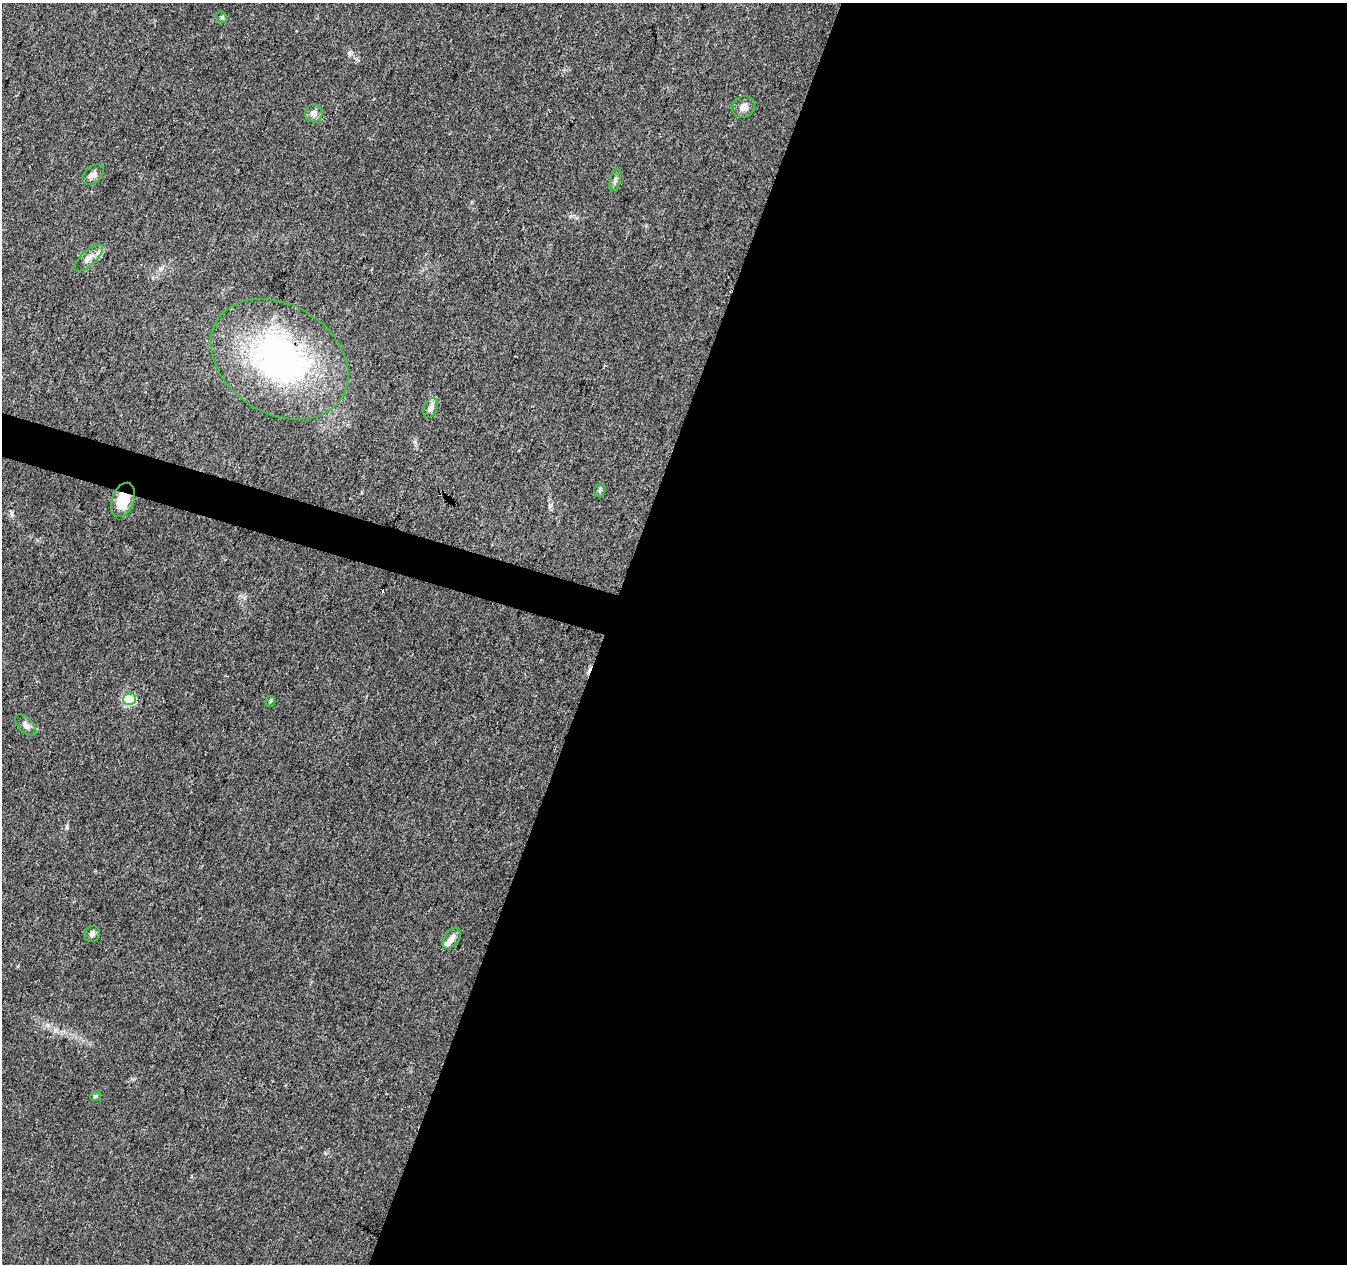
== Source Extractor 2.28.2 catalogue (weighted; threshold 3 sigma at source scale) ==
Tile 12 of 4 x 4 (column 4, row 3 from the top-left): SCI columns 4042-5386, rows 1541-2802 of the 5386 x 5539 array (HDU 1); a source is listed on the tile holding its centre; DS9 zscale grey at full resolution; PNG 1349 x 1266 px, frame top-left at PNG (2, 3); each listed source drawn as its Kron ellipse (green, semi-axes under 4 px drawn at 4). Shown black and unused: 57% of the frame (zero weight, under 3 of 4 exposures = <1% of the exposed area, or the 3 px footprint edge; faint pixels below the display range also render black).
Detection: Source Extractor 2.28.2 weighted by HDU 2 'WHT'; one run over the whole footprint, this tile lists its part. Background 0.0487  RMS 0.0044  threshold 0.0198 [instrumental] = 3 sigma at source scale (4.5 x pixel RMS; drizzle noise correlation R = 1.50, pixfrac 1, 0.0396/0.0396 arcsec/px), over >= 5 px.
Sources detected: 20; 2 cosmic-ray / hot-pixel residue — neither listed nor drawn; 2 inside a brighter listed object's ellipse — not listed separately; the other 16 listed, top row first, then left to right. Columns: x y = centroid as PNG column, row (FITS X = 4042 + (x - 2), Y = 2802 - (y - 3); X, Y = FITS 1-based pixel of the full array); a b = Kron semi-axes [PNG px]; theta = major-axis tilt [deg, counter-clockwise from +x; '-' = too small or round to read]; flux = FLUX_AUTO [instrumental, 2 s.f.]
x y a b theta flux
222 17 6 5 - 0.7
743 107 12 10 32 2.7
314 113 9 9 - 2.5
93 175 12 8 40 2.1
615 180 11 5 74 1.3
89 258 18 7 42 3
279 359 73 54 -32 120
430 408 10 6 66 2.3
600 490 7 5 69 0.85
123 500 18 11 70 11
130 699 6 6 - 18
270 701 5 5 - 0.63
26 725 13 7 -46 2
92 934 8 7 - 1.4
452 938 12 7 54 2.6
95 1096 5 5 - 0.56
Overlapping masked pixels (flux is a lower limit): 1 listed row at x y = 123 500